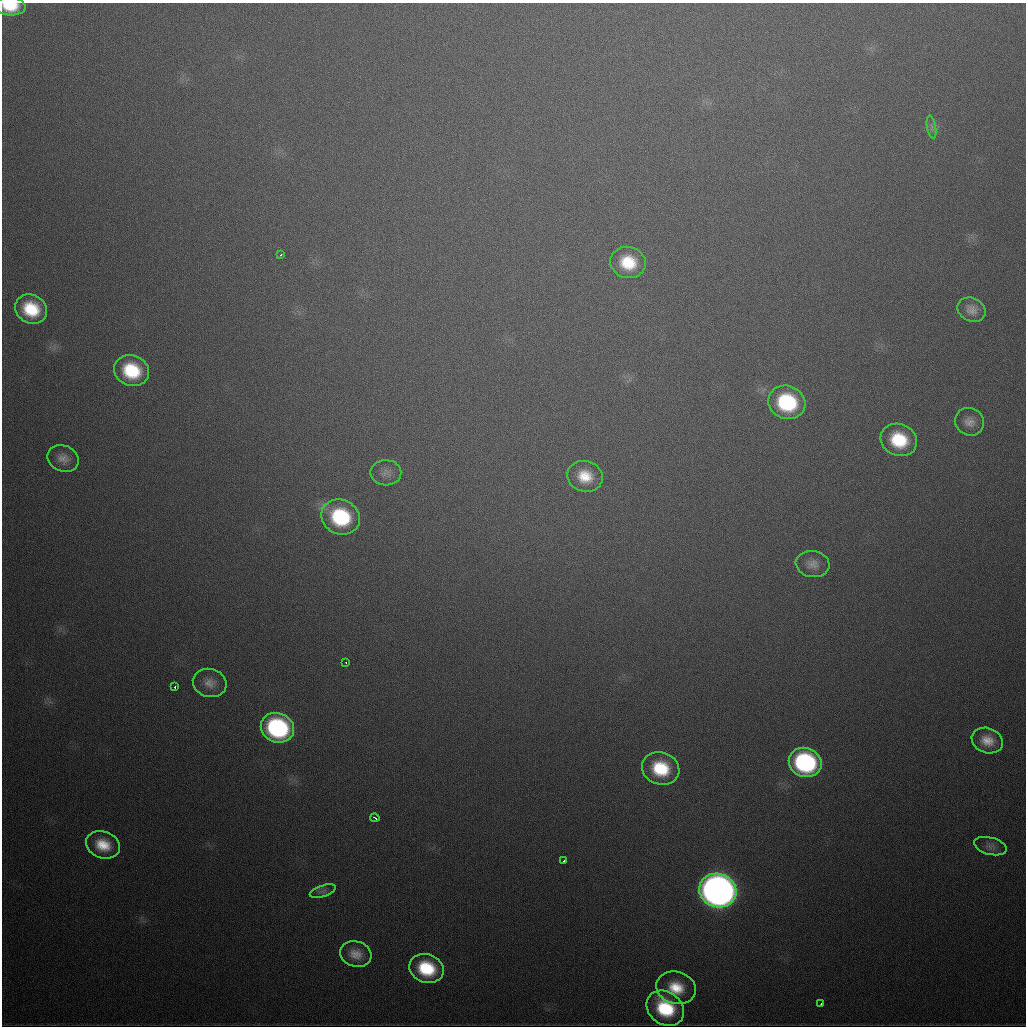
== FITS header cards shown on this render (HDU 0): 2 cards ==
NAXIS1  =                 1024
NAXIS2  =                 1024

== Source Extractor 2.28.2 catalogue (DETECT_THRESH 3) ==
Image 1024 x 1024 px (HDU 0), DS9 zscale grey, 1 PNG px = 1 image px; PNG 1028 x 1028 px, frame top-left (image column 1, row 1024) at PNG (2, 3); each listed source drawn as its Kron ellipse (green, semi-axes under 4 px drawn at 4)
Background 546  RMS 18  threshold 54.8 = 3 sigma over >= 5 px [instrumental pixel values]
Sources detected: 33; all 33 listed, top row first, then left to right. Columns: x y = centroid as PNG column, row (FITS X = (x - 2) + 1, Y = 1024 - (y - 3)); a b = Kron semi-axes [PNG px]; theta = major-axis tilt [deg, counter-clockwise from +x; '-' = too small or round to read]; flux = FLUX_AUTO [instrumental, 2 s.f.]
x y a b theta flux
10 6 15 9 -4 3.8e+04
932 127 11 4 -79 4.1e+03
281 255 3 2 - 2.0e+03
628 262 18 15 -15 4.6e+04
31 309 16 14 -31 5.4e+04
972 310 14 11 -23 1.2e+04
132 371 18 15 -20 7.0e+04
787 402 19 16 -22 1.2e+05
969 422 15 13 -32 1.2e+04
899 440 18 16 -23 6.6e+04
63 459 16 13 -23 1.3e+04
386 473 15 12 -1 1.0e+04
585 476 18 15 -20 3.2e+04
341 517 20 17 -24 1.1e+05
813 564 17 13 -8 1.2e+04
346 663 3 2 - 1.6e+03
210 683 17 14 -14 1.4e+04
175 687 4 3 - 4.3e+03
277 728 17 14 -22 1.9e+05
987 740 16 12 -20 1.9e+04
805 762 16 14 -21 1.9e+05
661 769 19 16 -20 6.5e+04
375 818 4 2 - 2.5e+03
103 845 17 13 -20 3.1e+04
990 846 17 8 -15 7.5e+03
564 861 3 2 - 1.8e+03
323 891 13 5 18 5.2e+03
718 891 19 16 -19 1.4e+06
356 954 16 12 -16 1.7e+04
427 968 17 14 -20 7.0e+04
676 988 20 16 -16 3.9e+04
821 1004 3 2 - 1.5e+03
665 1008 20 16 -37 8.6e+04
At the frame edge (FLAGS 8, measured only in part): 1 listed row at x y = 10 6